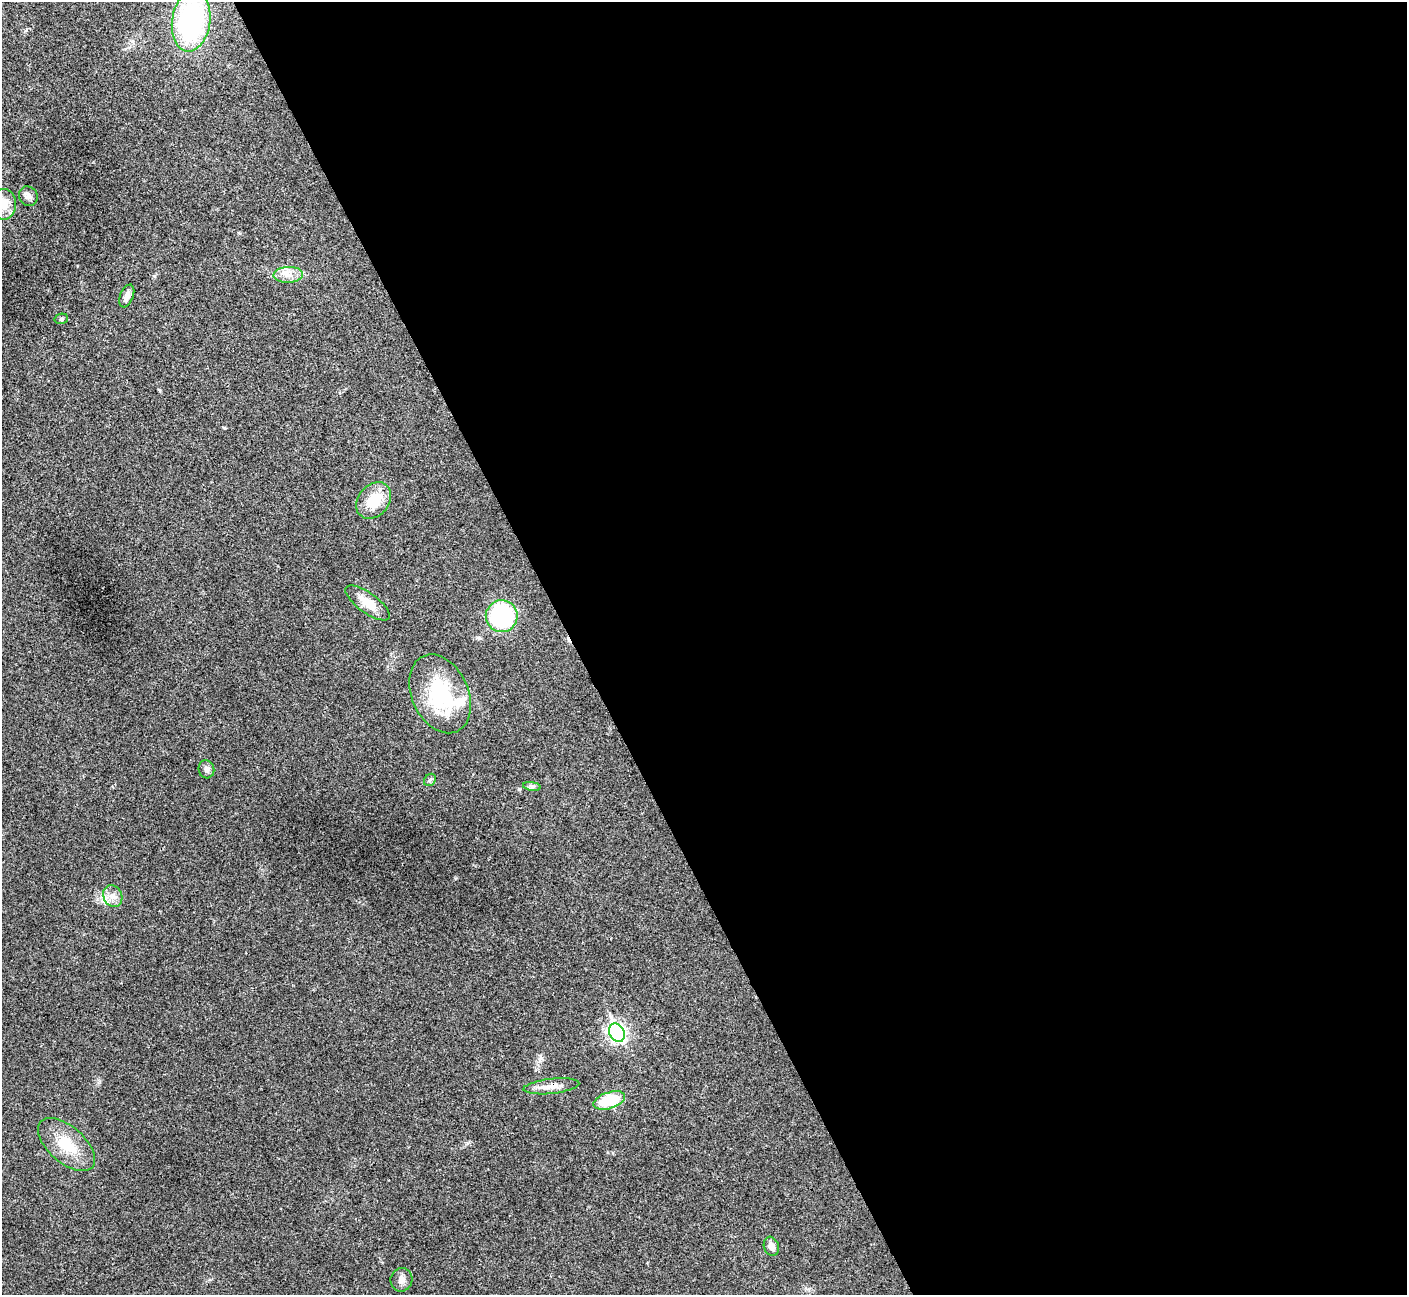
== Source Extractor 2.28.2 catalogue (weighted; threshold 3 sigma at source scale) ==
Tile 8 of 4 x 4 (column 4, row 2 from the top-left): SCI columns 4219-5623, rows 2744-4036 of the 5629 x 5617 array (HDU 1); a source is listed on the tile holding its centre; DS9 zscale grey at full resolution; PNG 1409 x 1297 px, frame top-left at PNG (2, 2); each listed source drawn as its Kron ellipse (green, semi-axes under 4 px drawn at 4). Shown black and unused: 59% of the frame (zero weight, under 3 of 4 exposures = <1% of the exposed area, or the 3 px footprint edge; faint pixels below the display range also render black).
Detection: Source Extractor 2.28.2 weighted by HDU 2 'WHT'; one run over the whole footprint, this tile lists its part. Background 0.022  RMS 0.004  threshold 0.0179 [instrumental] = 3 sigma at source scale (4.5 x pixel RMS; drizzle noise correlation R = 1.50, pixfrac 1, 0.05/0.05 arcsec/px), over >= 5 px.
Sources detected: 23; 1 cosmic-ray / hot-pixel residue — neither listed nor drawn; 2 inside a brighter listed object's ellipse — not listed separately; the other 20 listed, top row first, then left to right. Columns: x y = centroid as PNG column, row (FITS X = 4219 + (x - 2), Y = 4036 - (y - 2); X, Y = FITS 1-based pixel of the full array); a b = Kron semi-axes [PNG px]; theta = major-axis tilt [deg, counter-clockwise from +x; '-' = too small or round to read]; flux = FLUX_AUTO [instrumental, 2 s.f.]
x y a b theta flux
191 21 30 19 81 72
28 196 10 9 - 1.7
3 204 15 13 -89 6.5
288 275 15 8 2 3.5
127 296 12 6 68 2.1
61 319 7 5 13 0.63
374 501 20 15 50 11
368 603 26 10 -36 6.5
502 616 16 16 - 47
440 694 41 28 -66 29
206 769 9 8 - 1.8
430 780 7 5 48 0.72
532 786 9 4 -9 0.91
113 896 11 9 -61 3
617 1033 9 7 -64 110
551 1086 28 7 6 4.1
609 1100 16 8 18 17
67 1145 34 18 -42 12
771 1246 10 7 -72 2.2
401 1280 12 11 - 2.2
Overlapping masked pixels (flux is a lower limit): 1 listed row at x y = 551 1086
Isophote crosses this tile's border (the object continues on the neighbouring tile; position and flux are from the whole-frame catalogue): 2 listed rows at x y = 191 21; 3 204
Unlisted compact peaks at least as high as the median listed source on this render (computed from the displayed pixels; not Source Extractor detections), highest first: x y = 99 1081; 224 428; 455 878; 519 789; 97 899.